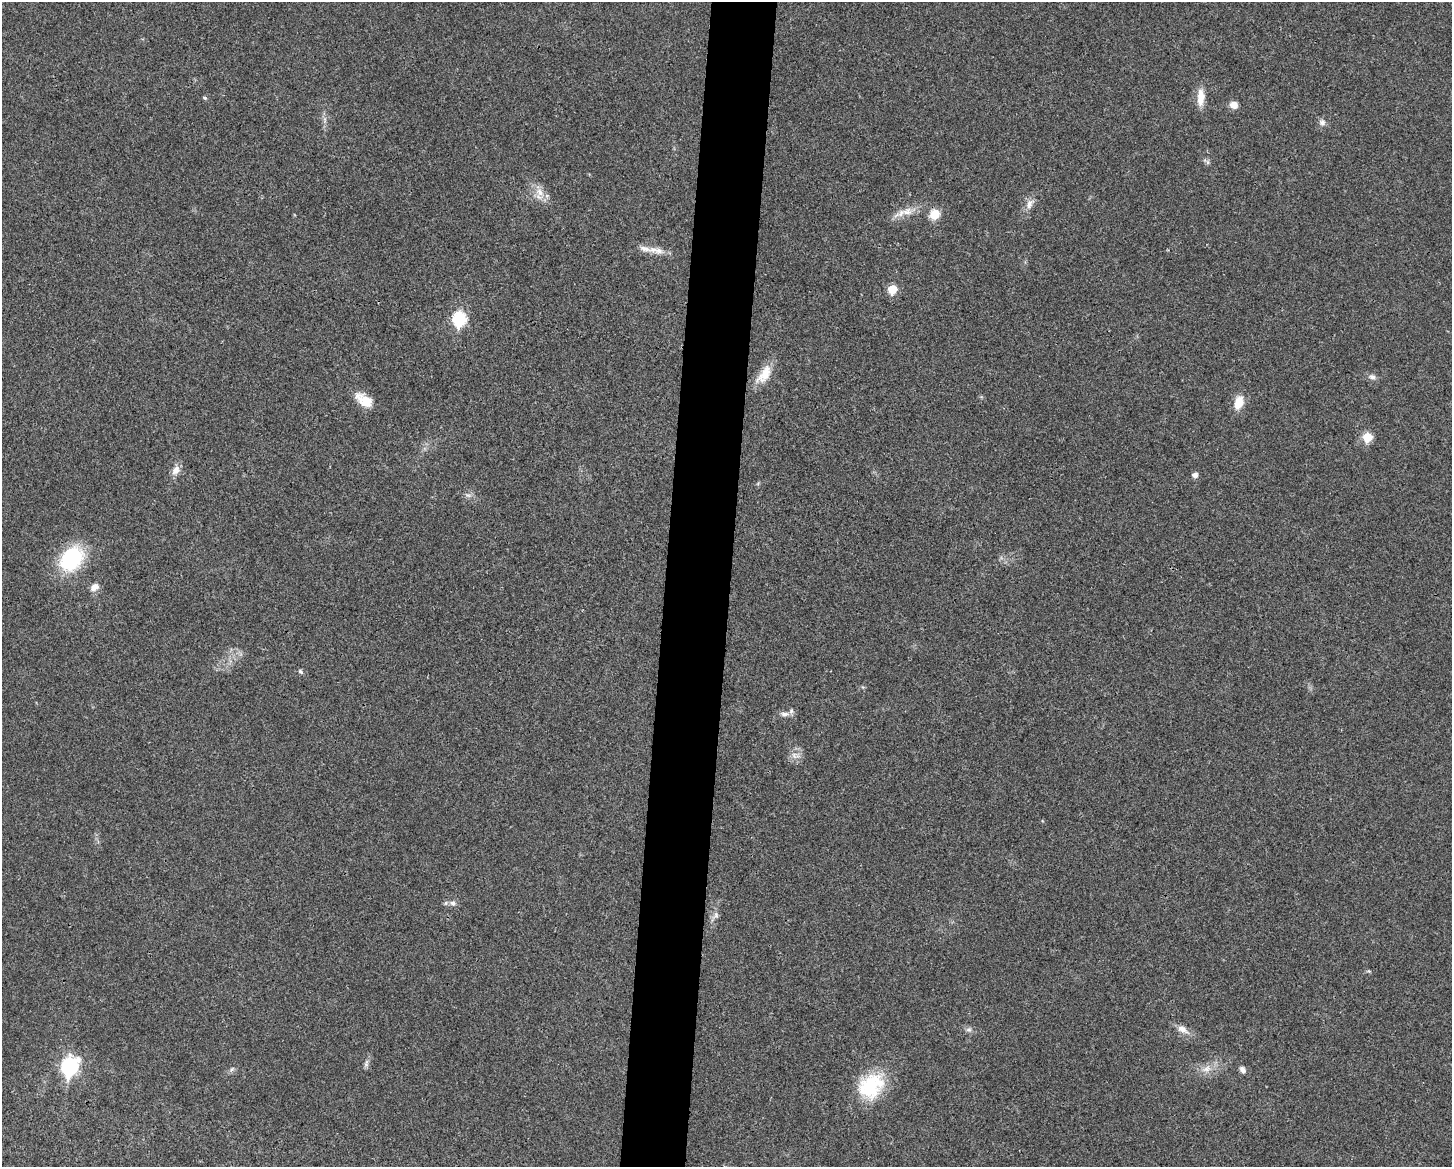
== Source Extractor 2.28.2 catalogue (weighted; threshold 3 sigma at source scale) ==
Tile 5 of 3 x 4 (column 2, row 2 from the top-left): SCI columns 1680-3129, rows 2335-3499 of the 4695 x 4670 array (HDU 1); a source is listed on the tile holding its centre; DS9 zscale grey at full resolution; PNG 1454 x 1169 px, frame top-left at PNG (2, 2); no overlay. Shown black and unused: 4% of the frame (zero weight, under 3 of 4 exposures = <1% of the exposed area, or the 3 px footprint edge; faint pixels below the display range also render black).
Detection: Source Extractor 2.28.2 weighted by HDU 2 'WHT'; one run over the whole footprint, this tile lists its part. Background 0.0242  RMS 0.0047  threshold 0.021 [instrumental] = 3 sigma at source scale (4.5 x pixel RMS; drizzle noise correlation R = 1.50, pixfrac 1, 0.05/0.05 arcsec/px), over >= 5 px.
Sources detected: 36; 1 inside a brighter listed object's ellipse — not listed separately; the other 35 listed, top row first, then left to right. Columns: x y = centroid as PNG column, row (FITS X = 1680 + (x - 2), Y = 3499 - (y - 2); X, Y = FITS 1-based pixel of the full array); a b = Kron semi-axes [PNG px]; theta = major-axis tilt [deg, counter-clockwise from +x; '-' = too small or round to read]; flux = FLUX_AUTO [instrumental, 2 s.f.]
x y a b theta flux
1201 97 21 9 88 6.2
205 98 6 4 -37 0.63
1234 105 9 8 - 3.5
1322 122 9 8 - 1.8
1208 162 7 4 -90 0.87
540 192 13 8 -65 4.2
1029 204 15 8 66 3.2
907 212 16 11 15 5.3
934 214 11 10 - 6.7
656 250 25 8 -11 5.2
892 289 6 5 - 14
459 319 7 7 - 51
764 374 29 12 54 8.3
1372 377 9 6 -10 1.7
364 400 23 12 -36 8.3
1239 402 16 11 69 6.5
1367 437 6 6 - 14
176 470 13 9 54 3.2
1195 475 6 5 - 2
468 495 7 4 -18 1
72 559 24 17 49 40
94 587 12 8 42 2.9
300 671 6 5 - 0.98
784 714 13 6 3 2.4
794 756 10 4 -77 1.4
453 903 8 7 - 1.7
716 915 9 6 -90 1.5
1182 1029 17 9 -30 3.8
969 1030 8 6 0 1.4
366 1064 11 5 74 1.4
69 1067 9 7 73 120
232 1069 7 4 45 0.94
1207 1069 13 8 18 3.9
1242 1069 8 6 -53 1.9
871 1086 33 26 43 27